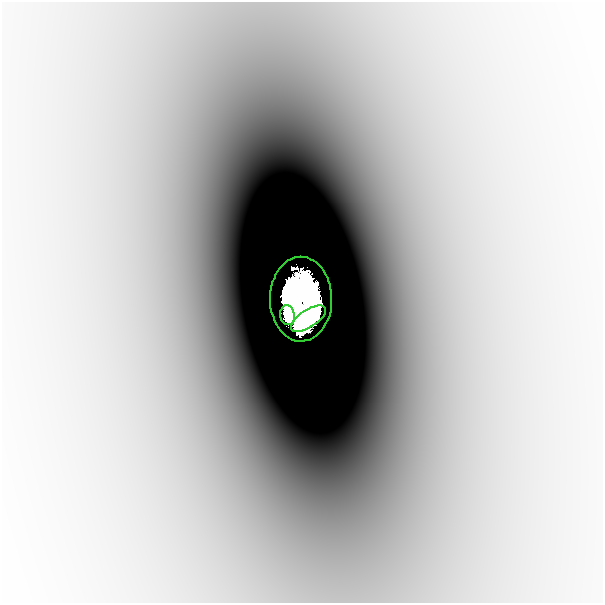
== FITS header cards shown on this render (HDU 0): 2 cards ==
NAXIS1  =                  601
NAXIS2  =                  601

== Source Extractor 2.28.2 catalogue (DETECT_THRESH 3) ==
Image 601 x 601 px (HDU 0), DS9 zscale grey, 1 PNG px = 1 image px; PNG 605 x 605 px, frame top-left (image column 1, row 601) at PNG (2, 2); each listed source drawn as its Kron ellipse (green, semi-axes under 4 px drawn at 4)
Background -3.21e-04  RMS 5.4e-05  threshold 1.61e-04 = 3 sigma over >= 5 px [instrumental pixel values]
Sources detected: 4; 1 with non-positive FLUX_AUTO (blend fragments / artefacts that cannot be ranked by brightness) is neither listed nor drawn; the other 3 listed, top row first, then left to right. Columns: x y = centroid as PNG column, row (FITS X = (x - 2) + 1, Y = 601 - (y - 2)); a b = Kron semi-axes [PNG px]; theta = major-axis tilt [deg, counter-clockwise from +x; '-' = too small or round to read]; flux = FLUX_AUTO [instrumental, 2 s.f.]
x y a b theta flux
301 299 42 31 -90 14
287 315 10 7 -82 1.3
308 319 20 8 33 2.8
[1 non-positive-flux detection neither listed nor drawn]